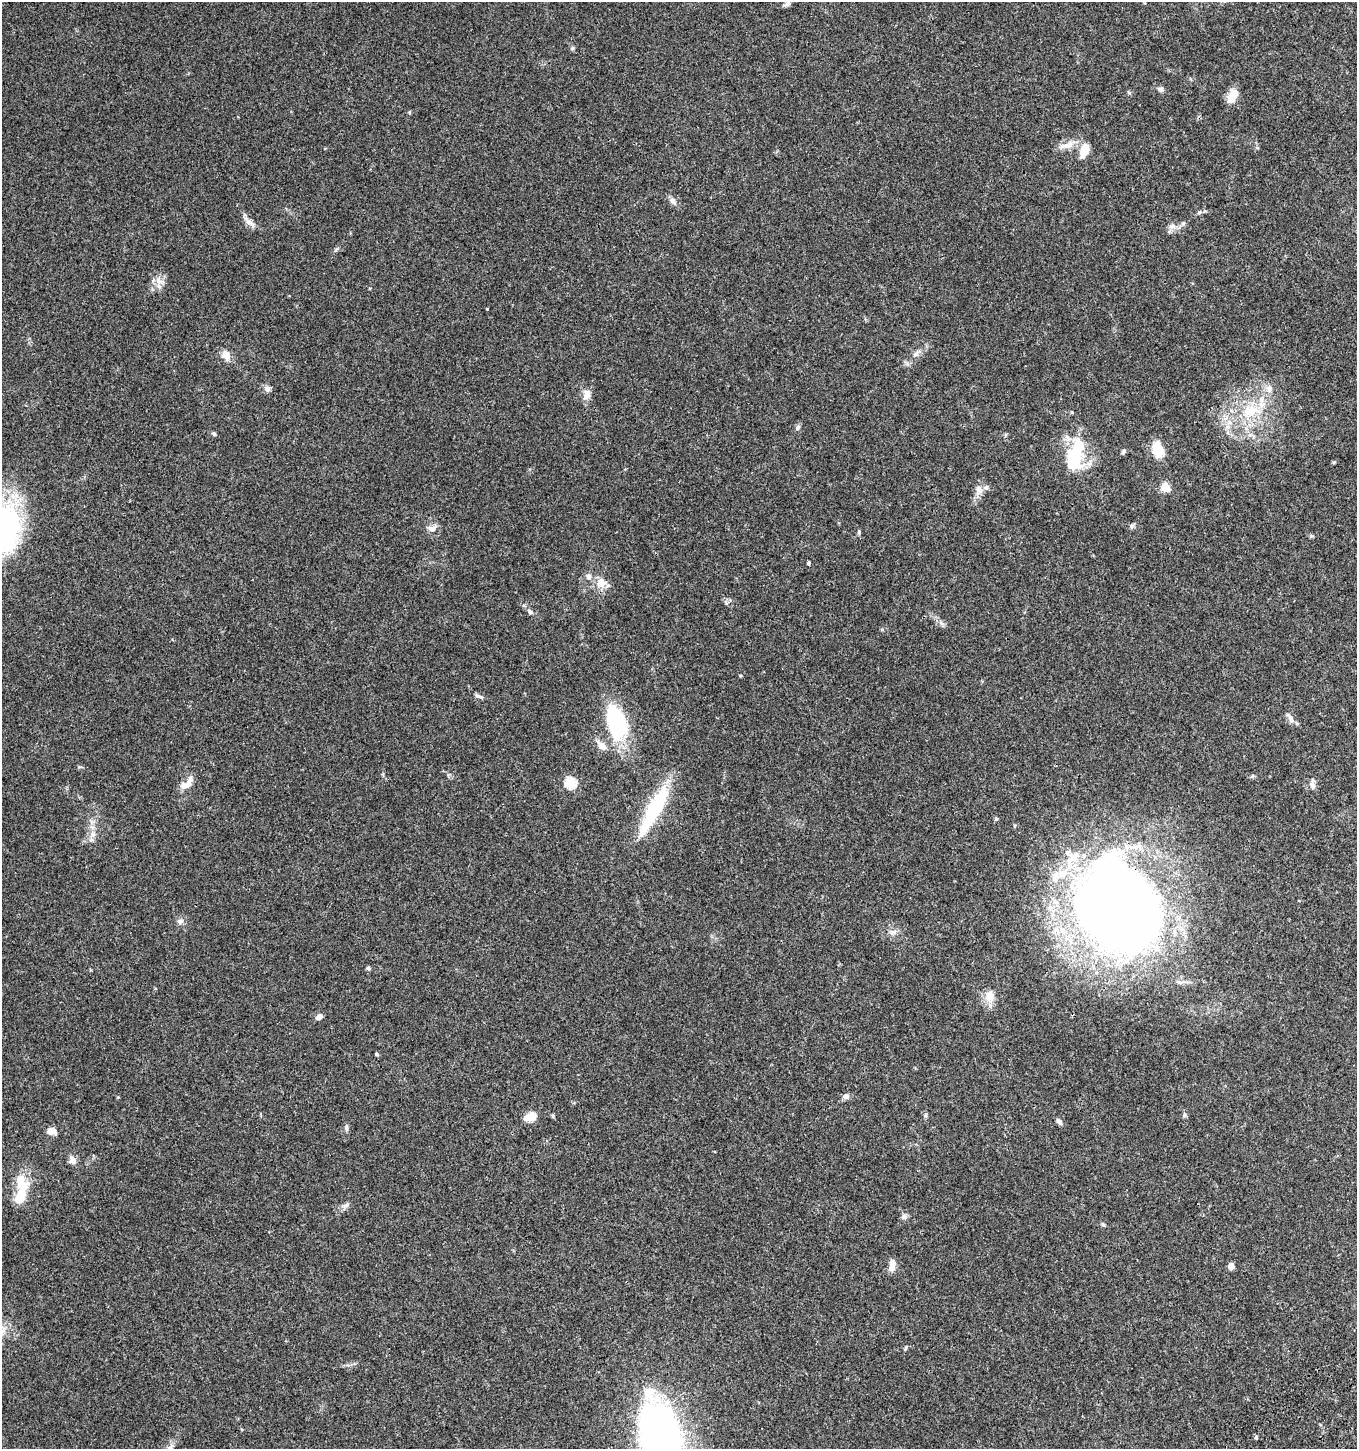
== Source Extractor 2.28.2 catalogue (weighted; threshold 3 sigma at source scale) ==
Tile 6 of 4 x 4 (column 2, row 2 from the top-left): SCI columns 1533-2887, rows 3004-4450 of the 5835 x 6003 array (HDU 1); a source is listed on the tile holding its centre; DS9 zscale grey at full resolution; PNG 1359 x 1451 px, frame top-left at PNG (2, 2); no overlay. Shown black and unused: <1% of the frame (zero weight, under 3 of 4 exposures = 6% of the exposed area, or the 3 px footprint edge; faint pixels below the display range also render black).
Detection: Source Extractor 2.28.2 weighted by HDU 2 'WHT'; one run over the whole footprint, this tile lists its part. Background 0.0349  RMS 0.0033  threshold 0.0149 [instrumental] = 3 sigma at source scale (4.5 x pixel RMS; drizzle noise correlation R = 1.50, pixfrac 1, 0.0396/0.0396 arcsec/px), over >= 5 px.
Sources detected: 79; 2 inside a brighter object's white glare — not listed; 7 inside a brighter listed object's ellipse — not listed separately; the other 70 listed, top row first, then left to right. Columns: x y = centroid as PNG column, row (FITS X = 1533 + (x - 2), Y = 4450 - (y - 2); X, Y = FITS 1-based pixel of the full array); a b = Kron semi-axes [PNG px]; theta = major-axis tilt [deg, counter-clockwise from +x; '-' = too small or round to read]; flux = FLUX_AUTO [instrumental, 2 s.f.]
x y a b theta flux
787 4 8 6 28 1.1
572 48 6 5 - 0.53
1161 89 7 6 - 1
1129 93 6 4 -20 0.4
1232 96 18 9 63 4.1
1067 145 24 9 13 3.7
1084 150 17 9 69 4.3
673 201 11 8 -51 1.4
1199 212 6 5 - 0.54
249 222 15 7 -36 2
1183 223 7 5 68 0.69
1172 226 11 6 -7 1.5
158 281 9 8 - 2.1
487 309 3 3 - 0.2
916 354 11 6 46 1.4
226 355 10 8 -59 3.3
1269 388 11 8 85 2.1
267 389 9 7 -6 1.3
586 395 16 9 79 2.6
1249 411 24 18 29 12
798 427 9 4 64 0.7
214 434 6 5 - 0.62
1157 449 16 10 -74 7.7
1123 451 7 4 48 0.59
1074 455 36 20 77 20
1165 487 5 5 - 12
978 489 12 9 -61 2.2
1131 526 7 4 -90 0.59
6 528 62 37 88 51
432 528 13 8 24 1.9
859 532 6 4 83 0.49
809 563 4 3 - 0.82
601 582 16 14 -10 3.8
530 612 8 6 -38 0.88
740 676 5 3 - 0.31
478 696 13 5 -22 0.94
1290 718 16 5 -63 1.2
616 721 41 22 -74 28
601 746 16 9 -49 2.5
570 783 6 5 - 24
185 785 14 8 11 2.5
1312 785 10 7 -77 1.5
654 809 65 14 62 24
996 819 5 4 - 0.42
91 840 6 6 - 0.9
1117 908 93 79 -50 350
180 921 9 7 1 1.2
893 932 8 5 29 1.1
368 968 5 5 - 0.55
990 996 16 12 -84 4
319 1017 8 5 31 1.7
376 1054 4 3 - 0.46
846 1096 8 6 7 1.5
925 1115 7 4 -89 0.53
1184 1115 6 4 89 0.56
531 1116 9 6 21 7.1
553 1116 6 4 -88 0.39
1059 1121 9 5 -54 1.1
346 1128 8 4 -84 0.73
51 1131 10 7 -4 2.9
72 1160 11 9 -53 1.8
21 1183 23 15 -67 7.8
346 1205 9 5 30 1
904 1217 8 8 - 1
1103 1224 5 5 - 0.47
892 1266 13 7 83 3
1231 1266 5 4 - 3.9
905 1348 7 4 70 0.44
1256 1437 4 4 - 0.56
661 1440 66 31 -77 190
Overlapping masked pixels (flux is a lower limit): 1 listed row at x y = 1117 908
Isophote crosses this tile's border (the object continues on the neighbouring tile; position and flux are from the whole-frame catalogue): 2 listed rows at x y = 6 528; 661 1440